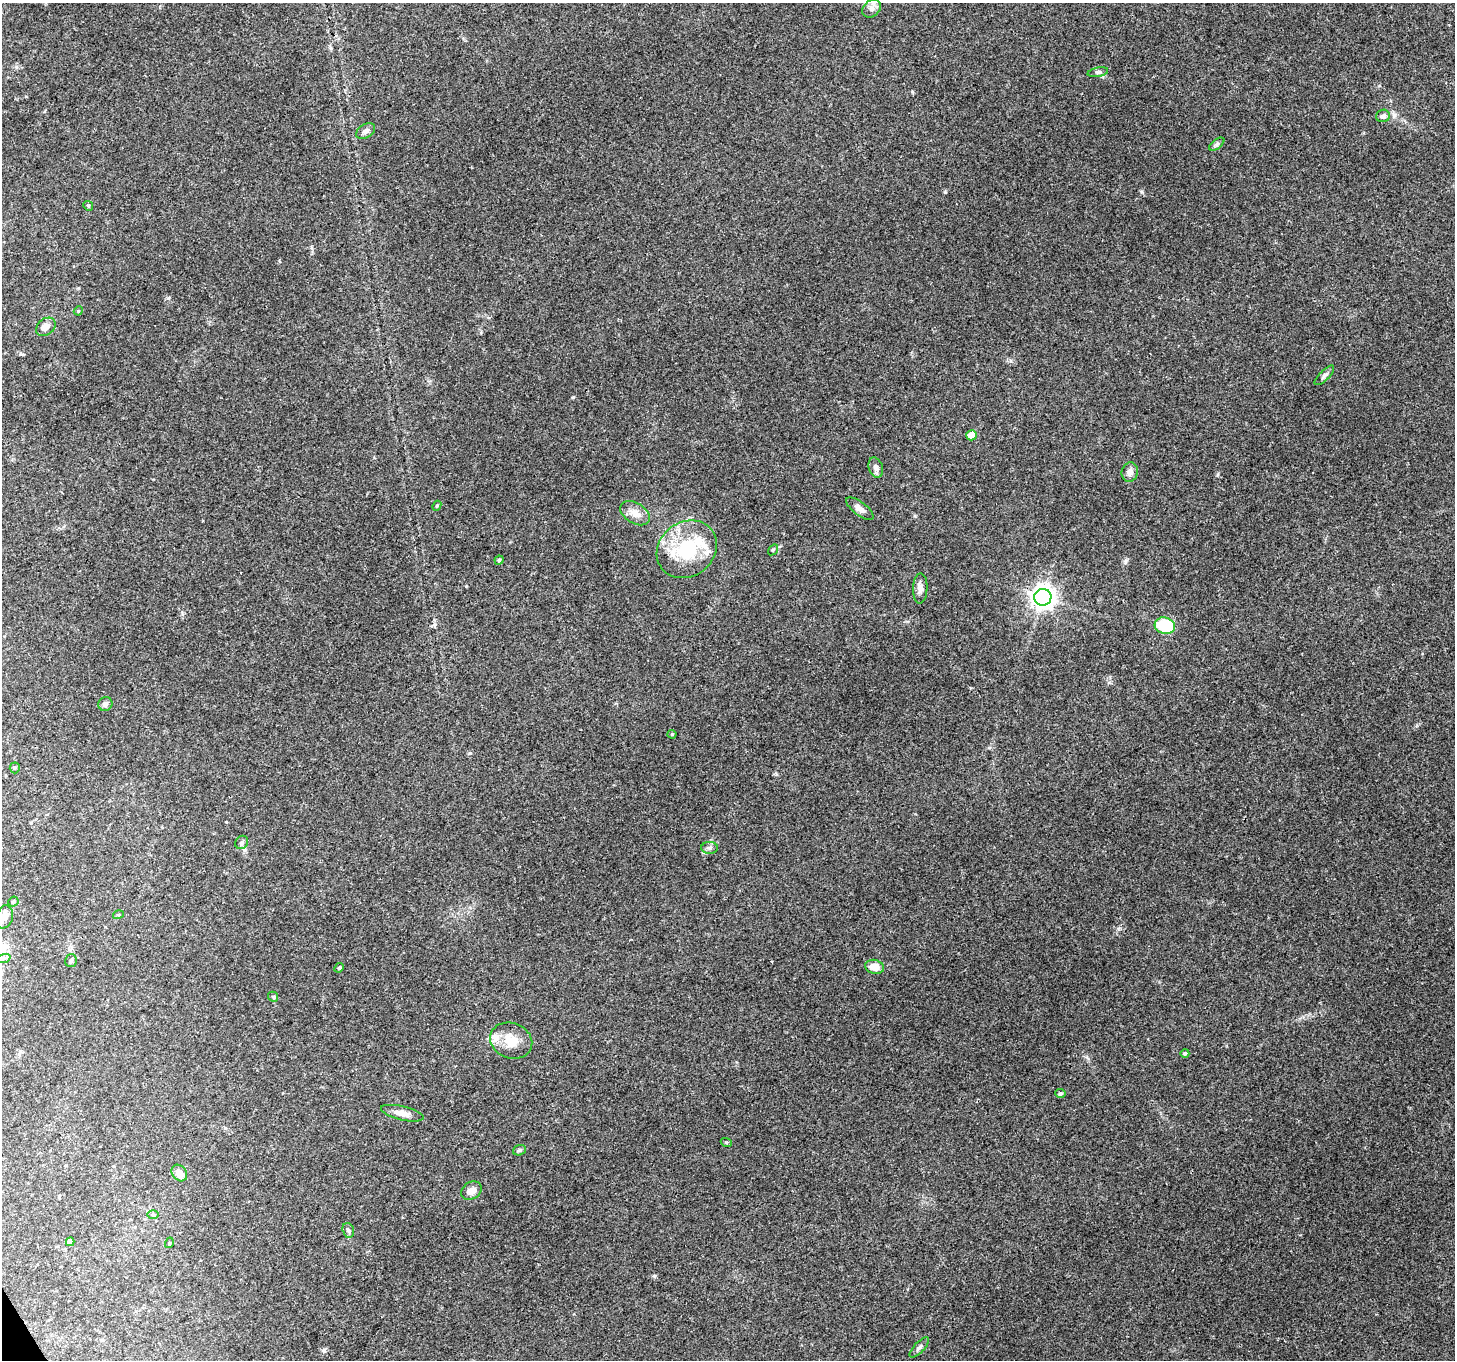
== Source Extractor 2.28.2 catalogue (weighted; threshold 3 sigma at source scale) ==
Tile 7 of 4 x 4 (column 3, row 2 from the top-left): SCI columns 2906-4358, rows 2824-4181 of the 5814 x 5707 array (HDU 1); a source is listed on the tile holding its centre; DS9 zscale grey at full resolution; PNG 1457 x 1362 px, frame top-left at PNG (2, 3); each listed source drawn as its Kron ellipse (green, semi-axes under 4 px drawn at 4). Shown black and unused: <1% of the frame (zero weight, under 3 of 4 exposures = <1% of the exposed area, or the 3 px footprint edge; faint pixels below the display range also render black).
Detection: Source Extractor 2.28.2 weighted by HDU 2 'WHT'; one run over the whole footprint, this tile lists its part. Background 0.206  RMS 0.0076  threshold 0.0343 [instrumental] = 3 sigma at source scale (4.5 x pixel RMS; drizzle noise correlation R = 1.50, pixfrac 1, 0.0396/0.0396 arcsec/px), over >= 5 px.
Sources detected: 51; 4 inside a brighter listed object's ellipse — not listed separately; the other 47 listed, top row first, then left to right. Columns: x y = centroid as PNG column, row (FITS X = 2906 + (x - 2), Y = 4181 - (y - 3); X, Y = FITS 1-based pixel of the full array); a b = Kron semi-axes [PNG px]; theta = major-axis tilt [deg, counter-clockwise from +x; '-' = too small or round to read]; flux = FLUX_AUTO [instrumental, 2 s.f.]
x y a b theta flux
871 9 10 8 44 3.8
1098 72 10 4 11 1.7
1383 116 7 6 - 2.7
366 131 10 6 31 2.7
1217 144 9 4 36 1.6
88 206 5 4 - 1
78 311 5 3 - 0.7
46 327 11 8 38 4.4
1324 375 13 5 45 2.4
972 435 5 5 - 15
876 467 10 7 -73 3
1130 472 9 8 - 4.2
437 506 5 4 - 1
860 509 16 6 -37 4.2
635 513 16 10 -32 7.3
687 549 32 27 37 50
773 550 6 4 56 0.94
499 560 4 4 - 0.96
920 588 15 7 88 4.3
1043 597 8 8 - 580
1165 626 10 8 -15 38
105 704 7 6 - 2.6
672 734 4 4 - 0.77
15 768 5 5 - 1
242 842 7 6 - 1.9
709 848 8 6 0 1.9
13 902 5 4 - 1.4
118 915 5 3 - 0.84
4 917 12 8 73 3.8
4 958 7 4 19 1.6
71 961 6 5 - 1.5
874 967 9 7 -14 8.1
339 968 5 4 - 0.88
273 997 5 4 - 1
511 1041 21 17 -21 15
1185 1053 4 4 - 1.7
1060 1094 5 4 - 1.8
402 1113 22 7 -13 6
726 1142 5 3 - 0.72
519 1150 6 5 - 1.3
179 1173 9 7 -51 6.5
471 1191 11 8 34 5.3
153 1215 6 4 1 1
348 1230 7 5 -73 1.8
70 1242 4 4 - 3.3
169 1243 5 3 - 0.7
919 1347 13 5 46 2.4
Isophote crosses this tile's border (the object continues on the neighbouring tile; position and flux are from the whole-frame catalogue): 1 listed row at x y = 871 9
Unlisted compact peaks at least as high as the median listed source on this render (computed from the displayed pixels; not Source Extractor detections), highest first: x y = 573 397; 654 1276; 945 192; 1126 560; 912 92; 168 298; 324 1351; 1118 929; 470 753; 1218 474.